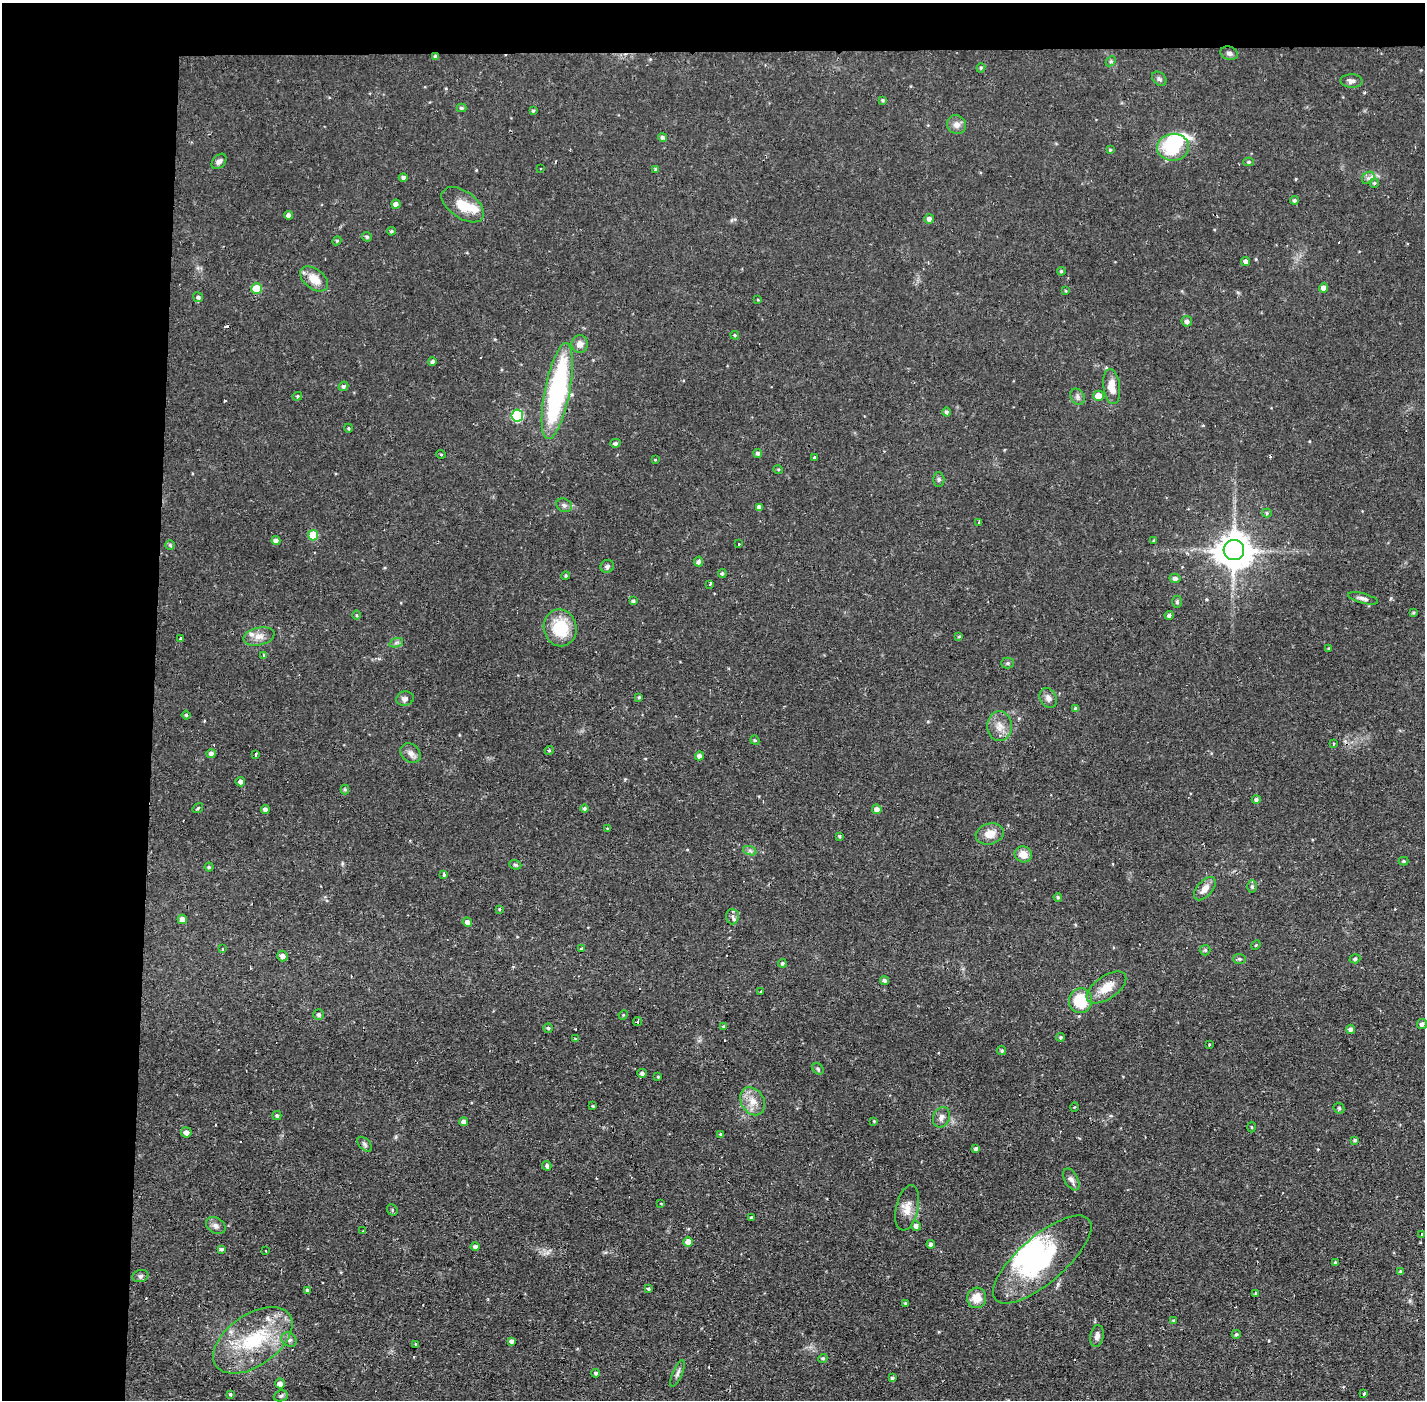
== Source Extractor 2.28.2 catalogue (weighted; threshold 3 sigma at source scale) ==
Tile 1 of 3 x 3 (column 1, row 1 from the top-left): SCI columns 1-1423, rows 2849-4246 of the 4268 x 4300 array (HDU 1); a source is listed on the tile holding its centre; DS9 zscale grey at full resolution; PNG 1427 x 1402 px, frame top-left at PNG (2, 3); each listed source drawn as its Kron ellipse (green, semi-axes under 4 px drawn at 4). Shown black and unused: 14% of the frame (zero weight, under 2 of 3 exposures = <1% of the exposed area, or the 3 px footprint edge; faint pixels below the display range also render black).
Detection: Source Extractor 2.28.2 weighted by HDU 2 'WHT'; one run over the whole footprint, this tile lists its part. Background 0.056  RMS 0.0057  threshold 0.0255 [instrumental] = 3 sigma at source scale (4.5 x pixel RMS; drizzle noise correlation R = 1.50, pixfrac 1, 0.05/0.05 arcsec/px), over >= 5 px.
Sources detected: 217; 4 inside a brighter object's white glare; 7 cosmic-ray / hot-pixel residue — neither listed nor drawn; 5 inside a brighter listed object's ellipse — not listed separately; the other 201 listed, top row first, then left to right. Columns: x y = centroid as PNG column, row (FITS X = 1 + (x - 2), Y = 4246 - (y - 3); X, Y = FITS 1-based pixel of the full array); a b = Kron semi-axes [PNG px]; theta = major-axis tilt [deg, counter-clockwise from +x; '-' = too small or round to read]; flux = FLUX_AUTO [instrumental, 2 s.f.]
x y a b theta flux
1229 53 9 6 -17 1.7
436 57 4 3 - 1.6
1111 61 6 4 44 0.82
981 68 5 4 - 0.88
1159 79 8 6 -45 1.3
1351 81 11 6 -2 2.2
883 100 3 3 - 0.95
462 108 5 4 - 1.1
533 111 4 3 - 0.73
957 125 10 9 - 3.3
663 137 4 4 - 1.4
1173 147 16 13 6 25
1110 150 4 4 - 0.75
219 161 9 6 47 2.1
1249 162 5 4 - 0.91
540 168 3 2 - 0.52
656 169 4 3 - 0.82
403 177 4 4 - 1.6
1368 178 7 5 44 1.6
1374 183 4 4 - 0.87
1294 200 4 4 - 1.3
396 204 4 4 - 2.9
463 205 24 13 -35 12
289 215 4 4 - 2.7
929 219 5 4 - 2.1
391 231 4 4 - 0.93
367 237 5 4 - 1.2
337 241 4 4 - 0.68
1246 261 4 4 - 2.4
1061 271 4 3 - 0.7
314 279 16 10 -37 8.1
1323 288 4 4 - 2.8
257 289 5 5 - 18
1066 291 4 3 - 0.59
198 297 5 4 - 1.3
758 300 4 3 - 0.46
1187 321 5 5 - 1.9
735 335 4 3 - 0.68
580 344 9 8 - 3.6
432 362 4 3 - 1.6
343 386 5 4 - 1.5
1112 386 18 8 -83 8
557 391 49 12 79 100
297 396 5 4 - 0.78
1098 396 5 5 - 6.6
1078 397 8 6 -57 1.9
946 412 4 4 - 1.3
517 416 6 6 - 47
348 428 4 3 - 0.54
615 443 5 4 - 1.3
758 453 4 4 - 1.5
441 454 5 3 - 0.46
814 457 3 2 - 0.71
655 460 3 3 - 0.43
778 469 5 3 - 0.5
939 479 7 5 -89 1.2
564 505 8 6 -25 1.7
759 507 4 4 - 2.1
1267 513 5 4 - 0.92
979 522 4 3 - 0.61
313 535 5 5 - 16
276 541 4 4 - 2.3
1154 541 3 3 - 2.1
739 544 3 2 - 1.3
170 545 5 5 - 0.75
1234 550 10 10 - 1400
699 562 5 4 - 1.6
607 566 7 6 - 1.5
722 573 4 4 - 1.1
566 576 4 4 - 0.75
1175 578 5 4 - 1.9
710 584 3 3 - 0.91
1363 598 15 5 -15 2.2
633 601 4 4 - 1.1
1177 602 6 5 - 0.81
1413 612 3 3 - 0.73
356 615 4 3 - 0.63
1169 615 4 4 - 1.4
560 628 18 16 -79 22
259 636 16 8 13 4.6
959 636 4 4 - 0.63
180 638 3 2 - 0.73
396 643 7 4 19 1.3
1329 648 4 3 - 0.58
263 655 3 3 - 3.2
1008 663 6 5 - 1
639 697 3 3 - 0.62
1048 698 10 8 -61 2.6
405 699 9 7 12 2.4
1076 709 4 3 - 1.5
186 715 4 4 - 0.81
1000 726 15 12 -86 6
755 740 5 4 - 0.77
1333 744 3 3 - 1.4
549 750 5 4 - 0.75
411 753 11 8 -41 3
211 754 4 4 - 2.5
256 754 3 3 - 2.9
700 756 4 4 - 2.5
240 782 5 5 - 2
345 790 5 4 - 0.9
1256 799 4 4 - 1.3
198 808 5 3 - 1.5
265 809 4 4 - 2.4
584 809 4 4 - 0.93
877 809 5 4 - 2.9
607 828 4 3 - 0.53
990 834 14 10 15 6.3
839 836 4 4 - 0.78
750 851 7 4 -19 1.3
1023 854 9 8 - 5.7
1403 861 5 4 - 0.81
515 865 6 4 -20 0.84
209 867 4 4 - 0.79
444 874 4 3 - 1.7
1252 886 6 5 - 1.2
1205 889 14 7 48 5
1058 897 4 3 - 0.79
499 909 4 3 - 0.63
732 916 8 6 -87 2.2
182 919 4 4 - 4.1
467 922 4 4 - 2.4
1256 945 5 4 - 0.56
222 948 3 3 - 1.8
581 948 3 2 - 1.1
1205 950 5 5 - 0.86
282 956 5 5 - 3.1
1239 959 6 5 - 0.89
1355 959 5 4 - 1.3
782 963 4 4 - 1
884 980 4 4 - 1.4
1106 988 22 11 34 9.2
761 991 4 2 - 1.1
1080 1001 12 11 - 20
319 1015 5 5 - 1.4
623 1015 5 4 - 0.59
637 1022 4 3 - 3.2
1422 1024 5 5 - 1.6
724 1026 3 3 - 1.3
548 1028 5 4 - 0.89
1350 1029 4 4 - 2.2
1061 1037 4 4 - 0.92
575 1039 4 3 - 0.82
1209 1045 3 2 - 0.56
1002 1051 5 4 - 0.93
818 1069 6 5 - 0.94
642 1073 4 4 - 1.5
658 1077 3 3 - 0.6
753 1101 15 11 -58 6.9
593 1106 3 3 - 0.67
1074 1107 5 3 - 0.46
1339 1108 6 5 - 0.89
277 1115 4 4 - 1.1
941 1117 10 8 67 2.8
874 1121 4 3 - 0.56
464 1122 4 4 - 1.9
1251 1127 5 3 - 0.52
186 1132 5 5 - 3
720 1134 3 3 - 0.83
1355 1140 3 3 - 1.1
365 1144 9 5 -46 1.3
976 1149 4 3 - 1.3
547 1166 5 4 - 1.5
1071 1179 12 6 -61 2.5
661 1203 4 2 - 0.38
907 1208 23 11 77 6.8
392 1210 6 5 - 0.81
751 1217 3 3 - 0.76
216 1226 10 7 -32 2.4
916 1226 5 4 - 2.2
363 1231 3 3 - 0.38
1421 1234 3 2 - 0.89
688 1242 5 5 - 4.2
931 1244 4 4 - 1.3
475 1247 4 4 - 1.5
222 1249 4 3 - 0.99
266 1251 3 2 - 0.47
1042 1260 62 23 41 57
1335 1262 3 3 - 0.94
1400 1272 3 3 - 0.75
140 1276 8 6 17 1.5
648 1289 3 3 - 0.85
307 1291 4 3 - 19
1255 1294 4 3 - 5.9
977 1298 10 9 - 7.6
905 1303 3 3 - 0.62
1174 1320 4 4 - 0.71
1236 1334 4 4 - 1.1
1097 1336 11 6 80 2.9
253 1340 45 25 35 43
289 1340 8 6 -39 2
512 1341 4 4 - 1.8
416 1344 3 2 - 1.7
823 1358 5 4 - 0.89
596 1373 4 4 - 1.2
677 1373 14 5 67 1.9
892 1378 4 3 - 0.95
280 1384 5 5 - 2.8
1364 1393 3 3 - 2.5
230 1394 3 3 - 0.88
281 1396 7 5 22 1.1
Overlapping masked pixels (flux is a lower limit): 2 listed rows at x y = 436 57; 557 391